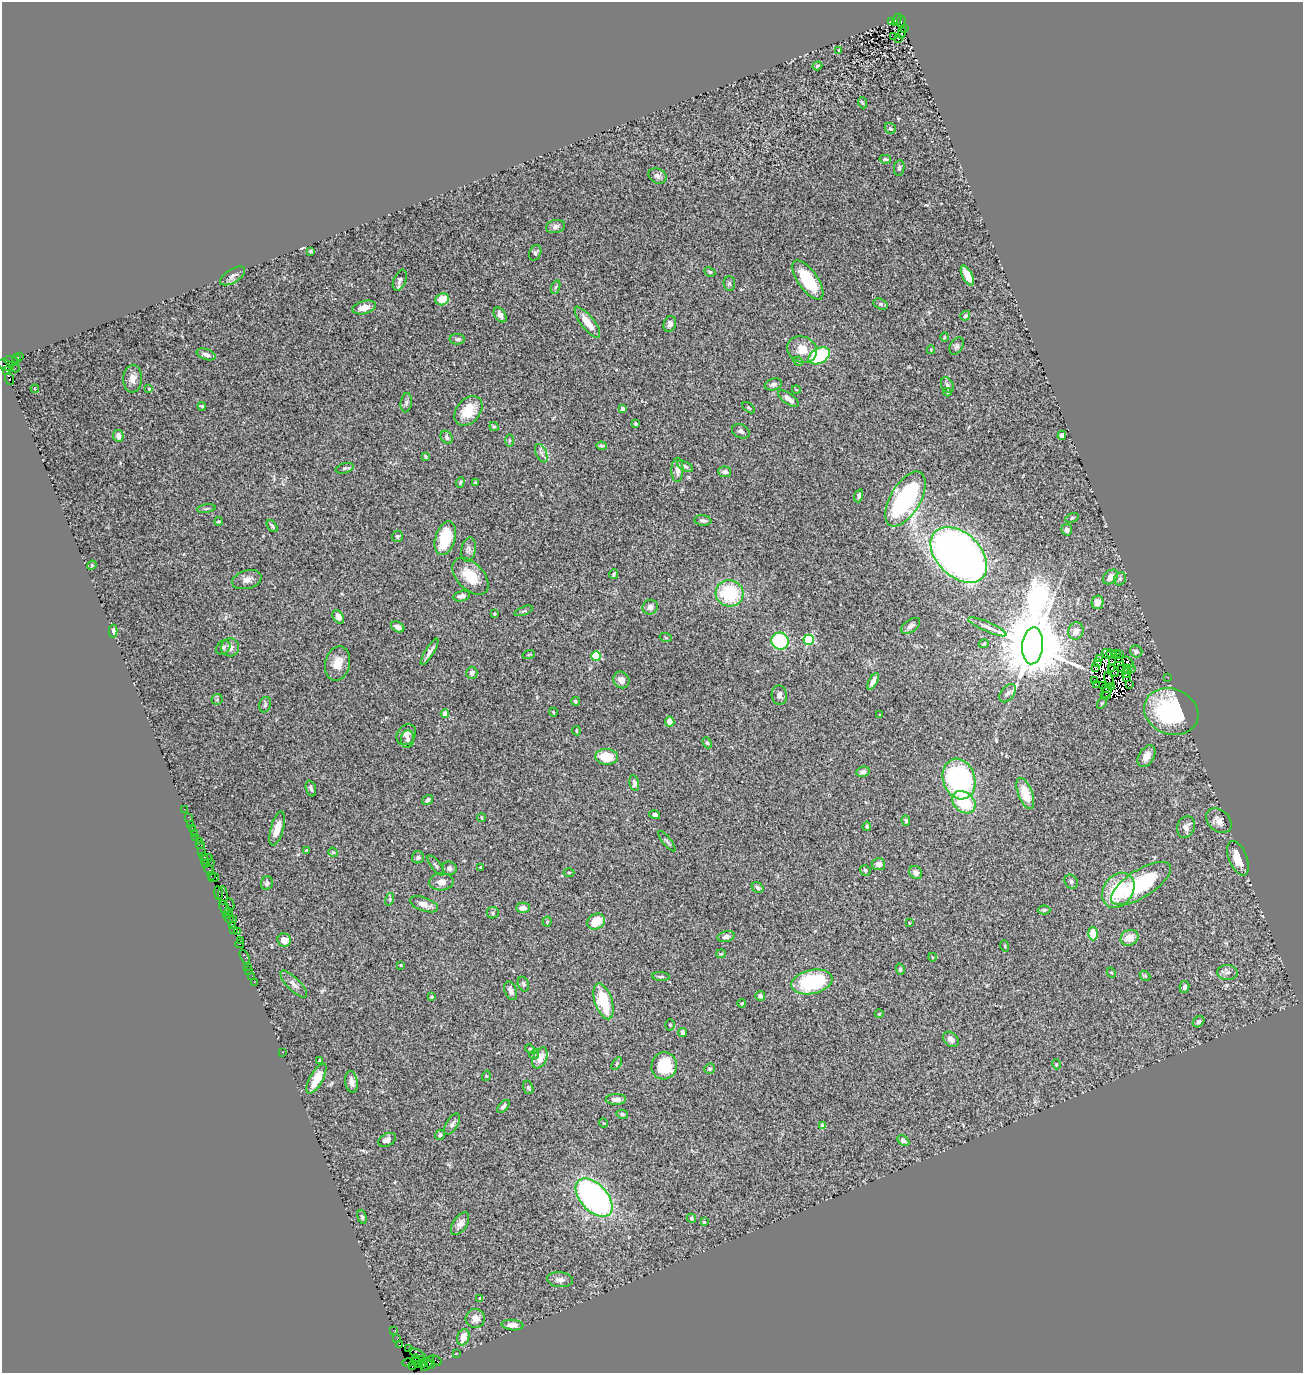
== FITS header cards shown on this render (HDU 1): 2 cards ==
NAXIS1  =                 1301
NAXIS2  =                 1371

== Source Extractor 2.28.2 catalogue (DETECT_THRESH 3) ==
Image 1301 x 1371 px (HDU 1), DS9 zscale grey, 1 PNG px = 1 image px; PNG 1305 x 1375 px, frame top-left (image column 1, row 1371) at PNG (2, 2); each listed source drawn as its Kron ellipse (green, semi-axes under 4 px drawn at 4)
Background 0.799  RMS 0.052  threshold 0.155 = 3 sigma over >= 5 px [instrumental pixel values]
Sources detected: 327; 15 with non-positive FLUX_AUTO (blend fragments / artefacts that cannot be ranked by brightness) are neither listed nor drawn; the other 312 listed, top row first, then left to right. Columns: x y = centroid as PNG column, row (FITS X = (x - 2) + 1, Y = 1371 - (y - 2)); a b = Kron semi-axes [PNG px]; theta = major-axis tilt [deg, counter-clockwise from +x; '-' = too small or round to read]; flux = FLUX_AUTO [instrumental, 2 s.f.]
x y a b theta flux
897 20 6 3 61 270
891 21 3 2 - 44
901 22 6 4 73 640
905 28 3 2 - 4.1
902 33 5 2 - 3.8
894 36 2 2 - 1.1
898 38 2 2 - 4
839 51 3 3 - 7.8
817 66 5 3 - 5.9
863 103 5 3 - 3.2
890 128 6 5 - 6.9
885 159 6 3 -10 5.2
899 168 8 5 81 7
658 176 9 7 -26 14
555 226 10 6 14 13
311 251 3 3 - 5.5
535 253 8 5 68 7.5
710 272 6 4 -28 4.4
233 276 14 6 32 15
967 276 11 5 -63 49
400 280 11 6 66 13
808 280 23 9 -55 140
729 284 7 5 -87 6.9
556 287 7 4 69 5.7
442 299 7 5 23 61
881 304 7 5 -27 7
364 307 12 6 14 32
500 315 8 5 -56 15
965 316 5 4 - 6.8
587 322 19 6 -52 49
670 324 8 6 69 13
944 337 5 3 - 2.8
457 339 7 5 -1 8.6
957 346 9 6 59 9.4
802 349 15 13 -25 51
931 350 4 4 - 3.4
206 354 10 5 -19 14
19 356 3 3 - 48
819 356 11 7 29 230
17 359 4 3 - 76
12 361 7 4 -17 320
798 361 5 4 - 4.9
6 365 8 5 -18 160
15 368 4 3 - 150
7 371 3 2 - 54
10 379 6 4 -70 210
133 379 14 9 87 24
773 384 9 5 15 10
947 385 8 6 -62 9.6
35 389 4 3 - 3.9
149 389 4 3 - 4.3
796 389 4 3 - 2.9
947 392 4 3 - 5
788 399 12 5 -36 22
406 403 10 5 82 9.3
202 406 4 4 - 4.3
749 408 7 4 -37 4.8
622 409 4 3 - 6.7
468 411 16 11 49 83
636 424 3 3 - 8.1
494 427 5 4 - 4.7
741 431 9 6 -28 10
1062 435 4 4 - 11
118 436 6 5 - 21
447 437 7 5 -54 9.9
509 441 6 3 90 4.6
601 446 5 4 - 5.2
541 453 10 5 -67 13
425 456 4 3 - 4
685 466 9 4 -29 7.2
344 468 9 5 16 7
677 470 12 6 89 24
725 472 6 5 - 15
460 482 5 4 - 4.7
475 483 4 3 - 3.8
859 496 7 4 73 8.6
905 499 30 15 60 560
206 509 9 3 9 5.8
1072 518 7 4 18 6.9
703 520 8 5 -7 10
219 521 4 3 - 5.1
272 526 7 4 -51 7.2
1067 530 6 5 - 12
397 536 5 5 - 6.1
445 538 17 10 74 120
468 549 12 7 80 14
959 555 33 22 -44 2600
92 565 5 4 - 3.4
614 574 5 3 - 5
470 576 22 13 -46 86
1111 577 8 6 41 27
1120 579 7 5 55 7.8
247 580 15 9 16 23
729 593 14 13 - 210
462 596 8 5 14 13
1098 602 7 6 - 30
650 607 8 7 - 15
524 611 9 3 22 5.3
494 614 3 3 - 3.7
338 617 7 5 -58 18
911 626 10 6 36 14
398 627 7 5 -30 19
987 627 21 5 -24 21
113 631 6 4 -89 9.7
1076 631 9 7 65 28
666 638 6 4 -19 3.6
809 640 5 5 - 340
780 641 9 8 - 250
984 644 5 4 - 4.7
1032 646 18 10 85 48000
223 647 8 6 43 8.3
230 647 9 9 - 21
1136 651 6 5 - 13
430 652 15 4 58 17
1116 653 3 2 - 5.9
529 654 6 3 19 4.2
1107 654 5 2 - 2.9
1111 654 5 4 - 9.2
1120 655 3 2 - 1.6
596 656 5 4 - 120
1100 659 4 2 - 5
1118 659 2 2 - 4.3
1097 662 3 2 - 5.3
1112 662 4 2 - 2.9
1128 662 7 3 -46 4.9
338 664 17 12 77 51
1096 668 3 2 - 1.9
1131 668 3 2 - 350
1111 669 3 3 - 7
1122 669 2 2 - 3.6
1126 669 4 2 - 1.7
1114 671 6 3 -56 11
472 673 6 5 - 11
1127 673 5 2 - 0.77
1127 677 2 2 - 3.5
1168 677 2 2 - 18
621 680 9 7 -51 24
1095 680 3 2 - 4.8
1109 680 8 3 -69 13
873 681 9 4 61 20
1096 684 3 3 - 160
1103 685 2 2 - 2.7
1130 685 2 2 - 2.8
1112 687 2 2 - 2.5
1106 689 2 2 - 0.29
1106 692 7 2 54 4.5
1008 693 10 6 51 16
779 695 10 7 -85 14
1107 695 3 2 - 1.7
217 699 5 5 - 4.9
575 701 4 4 - 5.3
1102 703 6 3 55 3.6
265 705 8 5 73 8.4
553 712 4 3 - 3
1171 712 28 22 -20 390
445 714 4 4 - 33
880 715 2 2 - 2.2
670 722 5 4 - 25
576 731 4 2 - 3.1
406 735 11 9 54 15
408 739 9 6 85 11
707 743 6 4 -67 4.8
1147 756 12 7 58 32
607 757 11 8 -3 83
863 772 7 5 9 12
959 779 20 16 -72 680
634 783 8 4 -78 12
311 788 8 4 -72 8.8
1025 793 16 7 -69 67
428 800 6 4 34 11
964 802 13 9 -41 140
184 809 2 2 - 12
655 815 5 4 - 11
188 817 2 2 - 12
481 818 4 2 - 3.4
906 821 5 4 - 5.7
1219 821 14 10 -42 24
190 824 2 2 - 8.1
867 826 4 4 - 5.4
1186 827 11 8 68 26
192 828 3 2 - 39
277 828 17 6 74 43
194 833 2 2 - 6.2
196 838 3 2 - 67
200 841 2 2 - 17
667 841 12 3 -50 6
200 845 4 2 - 28
306 850 3 3 - 2.8
202 852 2 2 - 32
333 852 5 4 - 4.2
203 856 3 2 - 44
418 857 6 6 - 11
1238 858 18 9 -68 59
207 859 6 3 32 120
210 862 3 2 - 52
206 863 2 2 - 56
878 864 7 6 - 18
436 866 12 5 -51 10
481 867 3 2 - 3.4
449 868 7 7 - 11
209 869 5 3 - 57
865 870 5 5 - 6.2
569 872 5 3 - 3.6
916 872 7 5 -50 13
211 875 4 2 - 55
214 878 5 3 - 86
441 882 12 8 4 23
1071 882 7 6 - 7.8
267 883 7 6 - 8.9
1141 883 34 14 32 290
758 888 6 5 - 8.5
1118 890 19 14 54 180
219 893 7 3 -82 130
223 896 9 5 -89 250
390 899 6 4 73 4.6
230 904 6 3 -66 69
424 904 15 6 -20 25
224 908 8 3 -70 170
523 908 7 5 2 22
1044 910 6 4 2 5
228 911 3 2 - 18
493 913 6 5 - 6.5
227 915 3 3 - 39
229 918 6 4 -85 120
233 920 3 2 - 43
547 922 5 4 - 4.7
596 922 9 7 28 67
909 923 3 2 - 2.9
233 925 4 3 - 130
234 930 4 3 - 56
238 932 2 2 - 27
1093 933 7 5 -90 49
726 937 8 5 14 14
1129 938 9 7 26 40
240 940 2 2 - 21
284 940 7 6 - 28
240 944 4 2 - 48
1005 946 6 3 -72 3.3
721 954 5 4 - 3.7
245 957 8 3 -64 120
932 957 4 3 - 2.4
401 965 4 4 - 2.7
248 966 2 2 - 34
900 969 6 4 -72 5.9
249 970 2 2 - 36
1227 972 10 7 1 14
1111 973 5 4 - 4
252 976 2 2 - 28
661 976 9 3 -3 5.9
1145 976 6 4 -40 4.7
254 982 2 2 - 24
812 982 21 12 13 300
294 984 18 6 -46 20
523 984 7 5 -69 8.7
1184 987 6 5 - 10
511 991 9 6 -68 19
760 996 5 5 - 11
431 997 4 4 - 5.5
604 1001 18 8 -71 150
742 1003 4 4 - 7.6
879 1014 4 3 - 2.8
1199 1022 6 5 - 8.2
670 1025 5 5 - 5.2
683 1032 4 3 - 8.8
951 1039 9 6 -42 16
530 1049 5 4 - 3.8
282 1052 2 2 - 70
534 1054 5 4 - 5.2
540 1058 11 6 66 40
320 1061 4 3 - 4.9
617 1063 7 4 59 5
1056 1064 5 3 - 3
664 1066 13 12 - 140
709 1069 5 5 - 6
486 1076 5 3 - 3
316 1079 17 6 61 66
351 1082 11 6 -82 21
528 1087 7 5 -73 6
616 1099 10 5 2 20
503 1106 8 4 49 8.5
622 1114 6 4 -14 5.9
603 1123 5 3 - 2.6
452 1124 11 6 59 12
823 1125 4 4 - 44
440 1135 5 4 - 9.1
387 1140 9 6 26 15
903 1141 7 4 -38 12
594 1198 23 13 -47 920
362 1217 7 4 -74 6.9
691 1218 5 4 - 5.1
704 1222 4 4 - 4.6
460 1224 13 6 56 19
560 1280 13 7 -5 19
480 1298 4 3 - 5.7
475 1318 9 9 - 24
512 1325 11 5 -6 24
393 1330 2 2 - 15
463 1337 8 6 72 38
397 1339 2 2 - 15
399 1345 3 3 - 110
408 1349 2 2 - 21
418 1354 9 3 -24 230
456 1354 2 2 - 13
415 1360 5 4 - 85
419 1360 6 3 14 520
435 1360 7 3 -27 92
408 1362 5 3 - 19
428 1363 8 3 54 62
418 1364 2 2 - 200
423 1364 3 2 - 22
431 1364 4 2 - 87
413 1366 4 4 - 66
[15 non-positive-flux detections neither listed nor drawn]